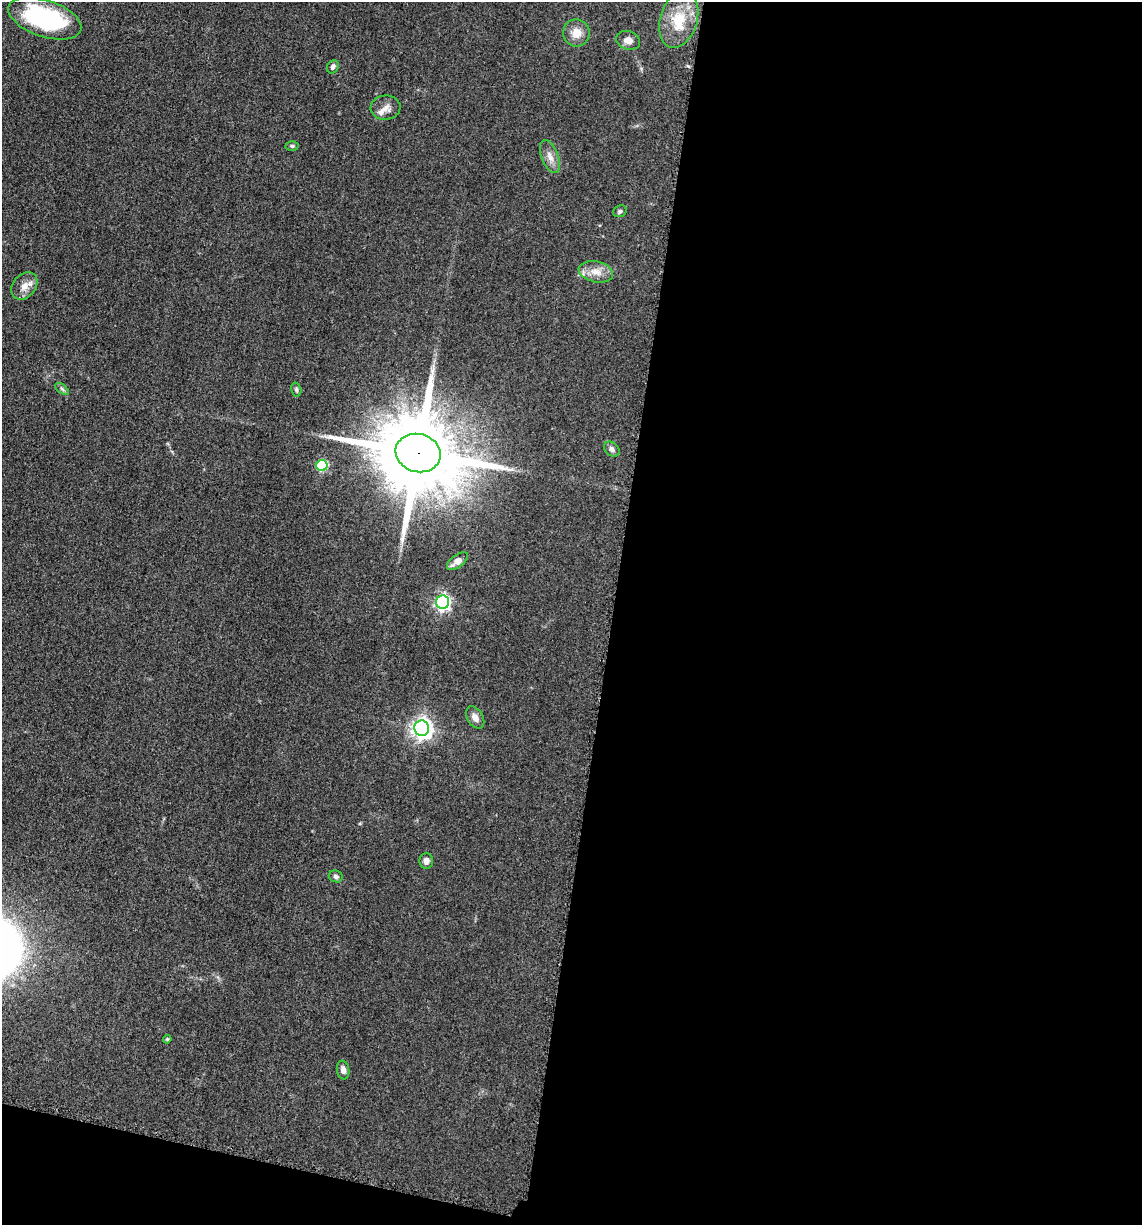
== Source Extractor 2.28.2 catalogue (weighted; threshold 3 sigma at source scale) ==
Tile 16 of 4 x 4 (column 4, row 4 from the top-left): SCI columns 3666-4805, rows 21-1243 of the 4983 x 4926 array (HDU 1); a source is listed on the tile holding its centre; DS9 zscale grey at full resolution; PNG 1144 x 1227 px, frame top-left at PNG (2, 2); each listed source drawn as its Kron ellipse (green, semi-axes under 4 px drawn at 4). Shown black and unused: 49% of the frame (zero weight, under 3 of 5 exposures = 4% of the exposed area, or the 3 px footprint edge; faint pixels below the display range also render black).
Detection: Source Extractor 2.28.2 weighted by HDU 2 'WHT'; one run over the whole footprint, this tile lists its part. Background 0.0565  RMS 0.0058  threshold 0.026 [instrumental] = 3 sigma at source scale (4.5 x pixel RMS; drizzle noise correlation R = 1.50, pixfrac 1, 0.05/0.05 arcsec/px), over >= 5 px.
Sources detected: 25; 1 inside a brighter listed object's ellipse — not listed separately; the other 24 listed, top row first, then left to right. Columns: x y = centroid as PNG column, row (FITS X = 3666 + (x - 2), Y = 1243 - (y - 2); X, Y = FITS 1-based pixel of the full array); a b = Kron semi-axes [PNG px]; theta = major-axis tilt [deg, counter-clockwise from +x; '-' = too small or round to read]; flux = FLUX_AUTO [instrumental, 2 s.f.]
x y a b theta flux
45 18 38 18 -19 73
679 19 29 18 73 21
576 33 13 13 - 6.9
628 40 12 9 -17 4.2
333 67 7 5 57 1.8
386 108 15 12 6 4.4
292 146 6 4 -2 1
550 157 17 8 -69 4.8
620 211 7 5 28 1.4
596 272 17 10 -12 6.8
24 286 15 11 49 5.5
62 389 8 4 -37 1.2
296 389 7 5 -75 1.1
612 449 8 6 -41 2.2
418 453 23 19 -15 11000
322 466 5 5 - 43
457 561 12 6 37 4.4
443 602 7 6 - 150
475 717 12 8 -59 3.8
422 728 8 7 - 330
426 861 8 7 - 2.6
336 876 7 6 - 1.7
167 1039 4 4 - 0.63
343 1070 9 6 -81 3.1
Overlapping masked pixels (flux is a lower limit): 1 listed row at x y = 418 453
Isophote crosses this tile's border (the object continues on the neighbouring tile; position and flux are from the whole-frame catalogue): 1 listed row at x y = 45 18